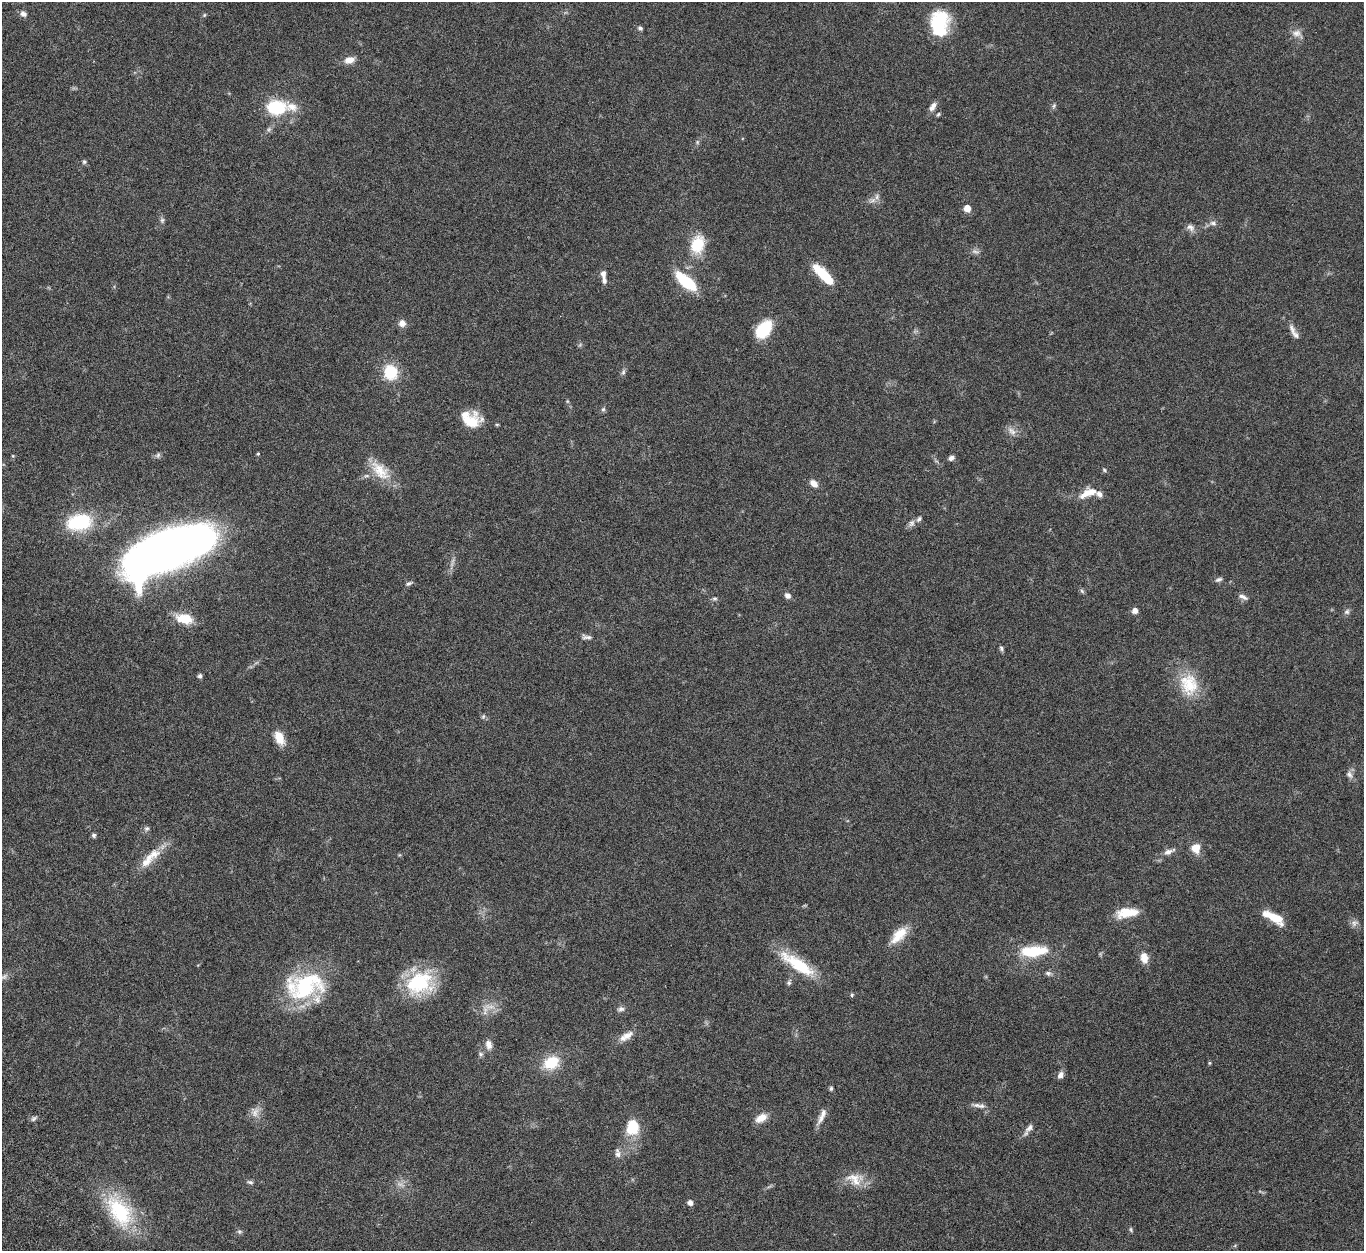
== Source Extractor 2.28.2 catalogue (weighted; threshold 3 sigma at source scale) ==
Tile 7 of 4 x 4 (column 3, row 2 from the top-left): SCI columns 2843-4204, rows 2833-4081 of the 5682 x 5544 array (HDU 1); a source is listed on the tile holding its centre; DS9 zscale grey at full resolution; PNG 1366 x 1253 px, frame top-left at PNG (2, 2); no overlay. Nothing masked; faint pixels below the display range render black.
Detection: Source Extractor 2.28.2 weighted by HDU 2 'WHT'; one run over the whole footprint, this tile lists its part. Background 0.0278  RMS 0.0018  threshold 0.00726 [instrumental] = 3 sigma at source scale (4.09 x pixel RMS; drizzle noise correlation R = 1.36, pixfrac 0.8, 0.05/0.05 arcsec/px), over >= 5 px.
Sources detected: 110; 3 too faint to see at this stretch — not listed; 10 inside a brighter listed object's ellipse — not listed separately; the other 97 listed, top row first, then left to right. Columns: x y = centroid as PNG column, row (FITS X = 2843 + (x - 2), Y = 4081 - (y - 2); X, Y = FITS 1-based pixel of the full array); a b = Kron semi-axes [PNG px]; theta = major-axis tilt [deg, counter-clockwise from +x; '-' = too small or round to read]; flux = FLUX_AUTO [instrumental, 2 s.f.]
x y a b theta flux
23 14 8 7 - 0.67
204 15 5 4 - 0.19
939 23 30 20 84 8.3
640 28 6 5 - 0.36
1296 33 13 9 5 1.1
350 60 13 8 14 1.3
933 106 13 6 59 0.87
1054 106 7 5 69 0.32
275 107 17 12 -1 9.1
938 114 6 4 45 0.24
84 162 6 5 - 0.27
877 197 9 5 72 0.56
967 208 5 5 - 2
162 220 7 6 - 0.36
1213 223 10 7 -15 0.63
1190 227 12 8 -40 0.77
697 244 21 15 72 5
975 251 11 5 -12 0.52
824 275 28 9 -45 5.4
604 280 10 6 -85 0.63
686 281 29 11 -39 6.3
402 323 9 8 - 0.9
764 329 18 12 51 7
1294 332 25 6 -61 1.1
391 372 14 12 -77 5.7
623 372 8 5 61 0.37
603 409 6 5 - 0.31
471 422 22 15 26 3.9
497 424 5 3 - 0.17
1012 431 14 8 -40 0.95
258 454 5 4 - 0.18
158 455 8 5 88 0.35
951 458 7 5 32 0.57
1104 470 6 4 -48 0.22
380 471 33 17 -45 4.1
814 483 9 7 -38 1.2
1088 493 24 10 23 2.5
79 522 28 17 13 9.6
912 523 11 8 59 0.64
168 550 77 32 25 130
1219 579 10 5 22 0.41
409 583 9 5 26 0.37
1082 591 7 4 -45 0.28
788 596 8 7 - 0.62
1243 597 13 5 -23 0.57
715 598 8 4 0 0.3
1135 611 5 5 - 0.99
1347 612 8 7 - 0.46
184 619 20 11 -10 3.5
587 637 14 6 -7 0.61
1001 648 7 5 -80 0.32
200 676 5 5 - 0.42
1189 684 31 25 -78 6
483 716 6 5 - 0.29
279 738 15 9 -65 2.7
1349 774 11 8 -62 0.7
147 828 7 6 - 0.38
94 835 6 5 - 0.32
1195 848 11 10 - 2
1168 852 11 7 22 0.83
154 854 17 12 20 2.1
1126 912 23 12 11 3.1
1274 917 22 9 -35 3.4
1354 923 11 8 24 0.67
899 935 26 12 46 3
1033 951 31 12 4 6.8
1144 958 12 8 -79 1.6
798 964 48 13 -34 7.1
1048 973 9 6 -27 0.46
4 977 12 5 36 0.5
789 982 7 6 - 0.36
420 983 35 28 30 11
306 986 48 32 20 15
852 995 5 4 - 0.21
489 1006 19 6 -8 1.2
621 1009 8 7 - 0.53
626 1036 22 9 32 1.5
489 1045 12 8 -79 1.1
480 1054 6 6 - 0.34
551 1062 17 13 30 4.8
1209 1063 4 4 - 0.19
1061 1075 8 6 58 0.85
831 1088 6 5 - 0.28
977 1105 16 5 -6 0.76
255 1112 14 9 65 1.2
761 1118 16 9 29 1.5
821 1118 20 8 60 1.1
33 1119 8 5 39 0.37
633 1127 16 13 78 4.8
1029 1128 14 7 45 0.82
618 1153 13 7 -79 0.76
855 1179 25 17 -16 3
250 1182 9 5 -15 0.34
690 1203 5 5 - 0.82
120 1211 48 26 -55 12
1131 1230 8 4 -69 0.23
239 1232 7 6 - 0.33
Isophote crosses this tile's border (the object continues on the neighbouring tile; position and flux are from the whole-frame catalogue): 1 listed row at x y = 4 977